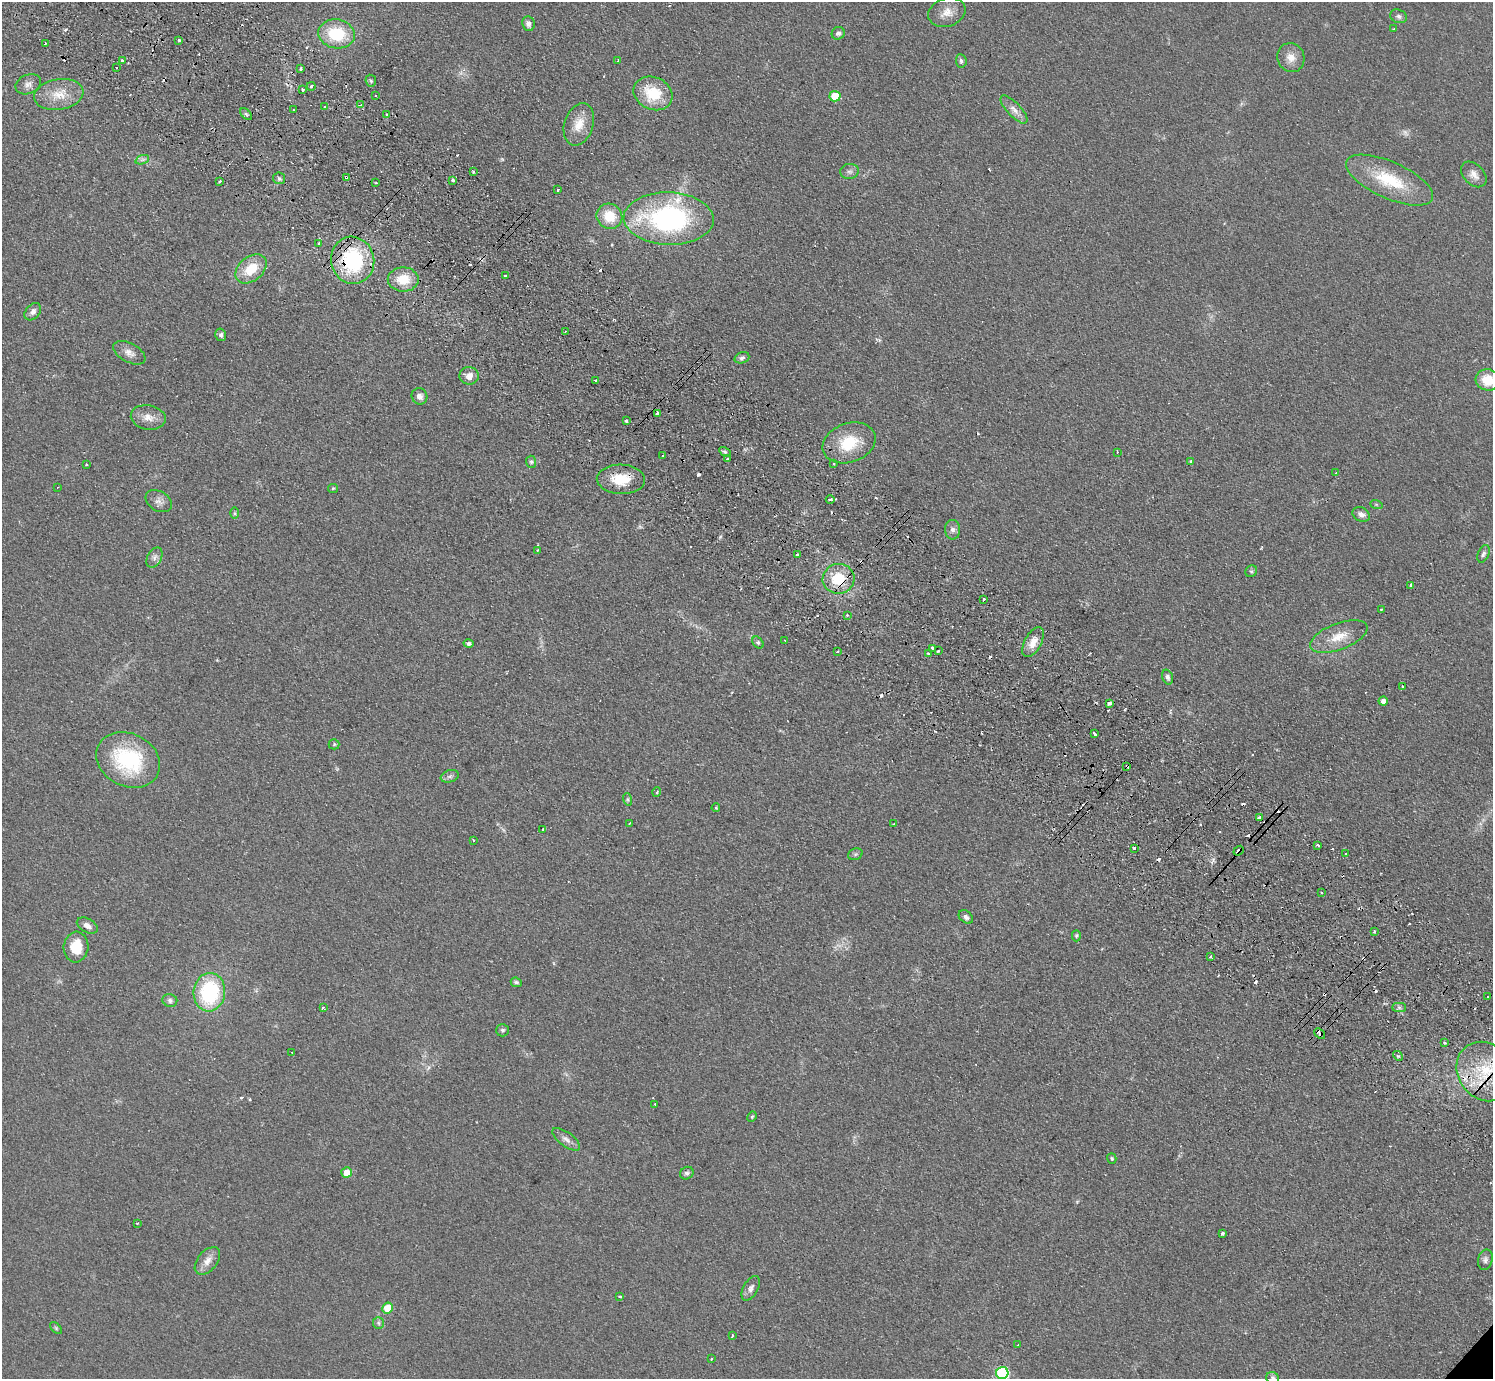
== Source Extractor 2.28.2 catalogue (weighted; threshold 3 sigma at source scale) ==
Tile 11 of 4 x 4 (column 3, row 3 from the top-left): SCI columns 3022-4512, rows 1582-2958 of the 6042 x 6058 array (HDU 1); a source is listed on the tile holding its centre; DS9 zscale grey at full resolution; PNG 1495 x 1381 px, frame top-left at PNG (2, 2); each listed source drawn as its Kron ellipse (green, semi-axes under 4 px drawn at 4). Shown black and unused: <1% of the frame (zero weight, under 2 of 3 exposures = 3% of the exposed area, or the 3 px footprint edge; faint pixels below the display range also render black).
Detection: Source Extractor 2.28.2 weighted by HDU 2 'WHT'; one run over the whole footprint, this tile lists its part. Background 0.0829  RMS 0.0076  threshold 0.0344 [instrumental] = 3 sigma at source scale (4.5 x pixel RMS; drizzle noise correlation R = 1.50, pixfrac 1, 0.05/0.05 arcsec/px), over >= 5 px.
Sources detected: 198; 2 too faint to see at this stretch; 36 cosmic-ray / hot-pixel residue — neither listed nor drawn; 2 inside a brighter listed object's ellipse — not listed separately; the other 158 listed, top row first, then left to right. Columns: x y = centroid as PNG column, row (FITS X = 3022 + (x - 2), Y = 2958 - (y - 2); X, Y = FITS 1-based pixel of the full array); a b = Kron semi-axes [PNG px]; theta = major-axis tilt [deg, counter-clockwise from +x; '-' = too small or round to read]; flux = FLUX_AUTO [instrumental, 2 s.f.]
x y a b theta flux
947 12 19 14 18 8.9
1399 16 9 6 -22 2.3
528 24 7 6 - 3.1
1393 29 3 2 - 0.63
838 33 7 6 - 2.3
337 34 18 14 -10 35
179 40 3 3 - 1.8
45 43 3 3 - 13
1291 58 15 13 -60 8.1
618 60 3 2 - 0.53
123 61 3 3 - 6.3
961 61 7 5 -83 1.9
116 68 3 2 - 0.67
300 69 3 3 - 1.5
371 81 6 5 - 1.4
28 84 13 9 23 4.4
311 86 4 4 - 1.5
303 90 3 3 - 2
653 93 20 16 -23 28
59 94 25 15 9 16
375 96 3 2 - 0.96
835 96 5 5 - 20
361 105 4 3 - 1.5
324 106 3 3 - 1.6
1014 109 18 7 -47 5.5
293 110 4 2 - 0.64
246 114 7 4 -45 1.4
387 115 3 3 - 2.1
579 124 22 14 72 13
142 160 7 4 18 1.9
849 171 9 7 8 3
474 172 3 3 - 3.7
1474 174 15 10 -45 5.7
346 177 3 3 - 1.4
279 178 6 5 - 1.7
453 180 3 3 - 3.2
1390 180 47 18 -24 39
220 181 3 3 - 1.9
376 183 2 2 - 0.84
558 190 3 2 - 0.9
609 216 13 12 - 19
669 219 45 26 -2 140
319 244 4 3 - 1.4
353 260 24 21 -78 70
251 269 18 12 39 20
505 276 3 3 - 2
403 279 15 12 0 17
33 312 10 7 48 3.7
565 331 3 2 - 0.8
221 335 6 5 - 1.7
129 353 18 9 -28 5.9
742 358 7 5 19 2
469 376 9 9 - 6.7
595 380 4 3 - 2.8
1488 380 12 10 -14 18
419 396 8 7 - 3.7
657 413 4 3 - 5.2
148 417 17 12 -10 8.2
626 421 4 3 - 3.7
849 443 27 19 20 28
725 452 6 4 -30 1.4
1117 452 2 2 - 0.66
662 456 3 3 - 0.96
727 459 3 3 - 1.8
531 462 6 5 - 1.4
1191 462 3 3 - 13
86 464 3 2 - 0.83
834 464 3 2 - 0.67
1335 473 3 2 - 0.58
621 479 24 14 -2 20
58 487 3 2 - 0.7
333 488 5 4 - 0.91
830 499 4 3 - 3.4
159 501 14 9 -31 4.7
1376 504 6 4 -19 1
234 513 6 4 90 1.1
1361 514 9 7 -28 3.8
952 530 10 7 -87 3.5
537 550 3 3 - 0.72
797 554 3 3 - 2
1483 554 9 5 67 2.1
154 558 11 7 62 3.2
1251 571 6 5 - 1.3
839 579 16 15 - 25
1411 585 3 3 - 7.5
984 599 3 2 - 1.3
1381 609 3 2 - 0.67
847 615 3 3 - 0.82
1339 637 30 13 21 16
785 640 2 2 - 0.49
1033 642 16 8 62 8.6
468 643 5 4 - 1.8
758 643 6 5 - 1.5
933 648 3 3 - 2.3
938 651 3 3 - 1.3
837 652 3 2 - 0.65
928 654 3 3 - 3.2
1168 677 8 5 -71 2.2
1403 687 3 3 - 2.1
1383 701 4 4 - 3.2
1109 703 3 3 - 6.4
1095 733 4 3 - 3.5
334 744 5 5 - 1
128 760 33 26 -26 69
1127 766 4 3 - 3.7
450 776 9 6 18 2.2
657 792 5 3 - 0.87
627 799 6 4 -71 1.2
716 808 4 3 - 0.9
1260 817 4 3 - 2.6
630 823 3 2 - 0.88
894 824 3 2 - 0.61
543 829 3 3 - 1.6
474 840 3 3 - 1.5
1318 845 3 2 - 1.3
1134 848 3 3 - 2.5
1239 851 5 3 - 5.8
1346 853 3 3 - 2.5
855 854 7 5 21 1.5
1321 893 3 3 - 1.3
966 917 8 5 -42 2.5
87 925 11 6 -29 4.4
1374 931 3 2 - 0.75
1076 936 5 4 - 1.1
76 947 15 12 84 19
1210 957 3 3 - 4.5
516 982 6 4 -22 1.6
209 992 19 15 84 68
1488 996 3 2 - 0.8
170 1000 7 6 - 2.4
1399 1007 7 4 -1 1.7
323 1008 3 3 - 2.5
502 1030 6 6 - 1.8
1320 1033 6 4 -41 3
1445 1043 3 3 - 2.3
292 1052 3 2 - 0.65
1398 1056 5 4 - 1.1
1485 1072 31 27 -51 49
655 1104 3 2 - 1.2
752 1117 5 3 - 1
566 1139 16 7 -36 4.4
1112 1158 5 4 - 1.2
346 1173 5 5 - 9.5
687 1173 7 6 - 2.1
137 1223 2 2 - 0.75
1222 1233 4 3 - 1.4
1485 1260 10 7 76 2.7
207 1261 16 9 50 7
751 1288 14 7 60 3.6
620 1296 3 2 - 0.88
387 1308 5 5 - 18
378 1323 6 5 - 1.6
56 1328 7 4 -46 1.2
732 1335 3 3 - 1.5
1018 1345 3 2 - 1.2
711 1359 3 2 - 0.89
1002 1373 6 6 - 83
1273 1378 7 5 -34 1.7
Overlapping masked pixels (flux is a lower limit): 8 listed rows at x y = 346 177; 353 260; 621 479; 839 579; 1127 766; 1239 851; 1320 1033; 1485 1072
Isophote crosses this tile's border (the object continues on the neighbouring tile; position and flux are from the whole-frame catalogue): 4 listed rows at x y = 1488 380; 1485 1072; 1002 1373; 1273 1378